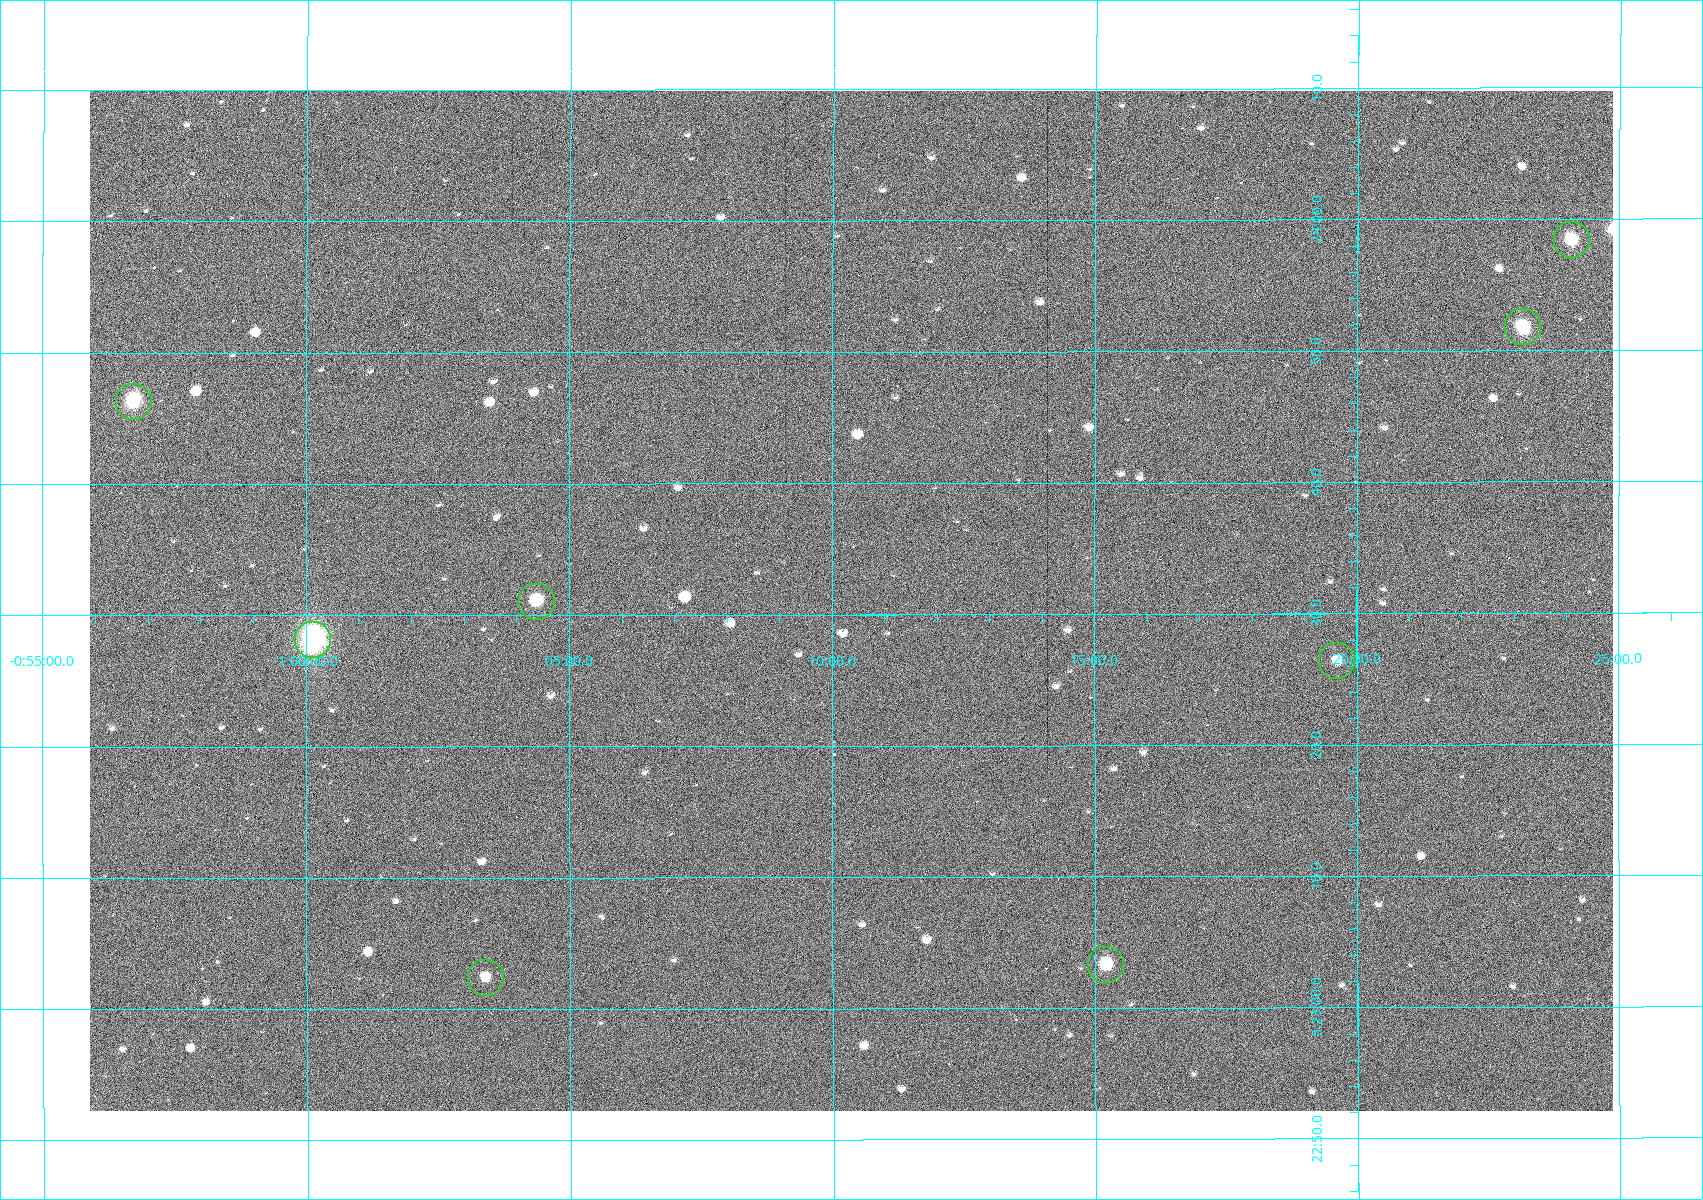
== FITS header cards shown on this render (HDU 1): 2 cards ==
NAXIS1  =                 1523
NAXIS2  =                 1020

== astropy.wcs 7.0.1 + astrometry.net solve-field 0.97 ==
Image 1523 x 1020 px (HDU 1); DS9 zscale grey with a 90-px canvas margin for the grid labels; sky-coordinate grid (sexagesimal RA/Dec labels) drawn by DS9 from the SOLVED WCS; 8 Tycho-2 reference stars matched to detected sources circled (green)
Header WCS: RA---TAN/DEC--TAN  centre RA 05:23:31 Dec -01:10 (80.88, -1.17 deg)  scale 1.14 arcsec/px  FOV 29.0' x 19.4'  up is +90 deg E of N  parity flipped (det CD > 0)
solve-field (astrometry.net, Tycho-2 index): VERIFIED the header's WCS against the Tycho-2 star catalogue (8 matches, 0 conflicts) and refined it, rather than solving blind
Solved WCS: RA---TAN-SIP/DEC--TAN-SIP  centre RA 05:23:31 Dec -01:10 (80.88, -1.17 deg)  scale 1.14 arcsec/px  FOV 29.0' x 19.4'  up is +90 deg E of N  parity flipped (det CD > 0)
The solver's refit moves the header's centre by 1 arcsec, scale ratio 1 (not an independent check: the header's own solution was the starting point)
Tycho-2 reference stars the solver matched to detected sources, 8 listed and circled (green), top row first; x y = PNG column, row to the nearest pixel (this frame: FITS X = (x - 90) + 1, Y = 1020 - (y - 91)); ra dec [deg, ICRS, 3 dp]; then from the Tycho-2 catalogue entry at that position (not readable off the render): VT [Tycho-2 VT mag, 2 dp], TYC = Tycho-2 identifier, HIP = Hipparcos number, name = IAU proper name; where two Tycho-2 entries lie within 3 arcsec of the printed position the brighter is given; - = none
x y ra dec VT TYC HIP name
1572 240 80.993 -1.402 10.12 4753-1097-1 - -
1523 327 80.966 -1.386 10.33 4753-1182-1 - -
134 402 80.943 -0.946 8.91 4753-387-1 - -
537 602 80.879 -1.073 10.48 4753-1534-1 - -
313 640 80.867 -1.002 7.84 4753-1205-1 25199 -
1337 661 80.860 -1.327 11.24 4753-1591-1 - -
1106 965 80.764 -1.254 10.69 4753-1358-1 - -
486 978 80.760 -1.057 11.82 4753-1463-1 - -